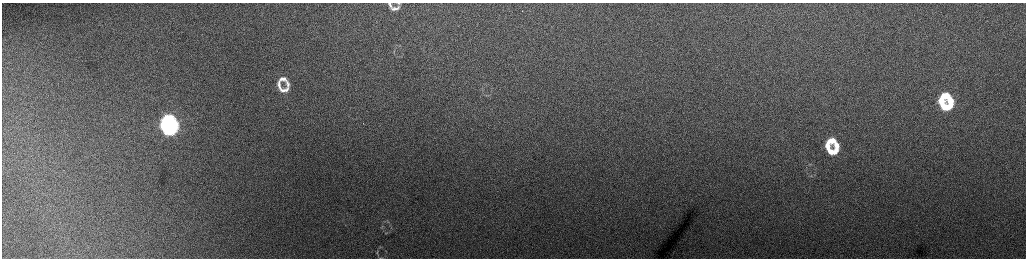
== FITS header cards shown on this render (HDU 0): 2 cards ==
NAXIS1  =                 2048 /fastest changing axis
NAXIS2  =                  512 /next to fastest changing axis

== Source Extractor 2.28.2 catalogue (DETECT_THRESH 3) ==
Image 2048 x 512 px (HDU 0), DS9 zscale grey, zoomed out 1/2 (1 PNG px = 2 x 2 image px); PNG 1028 x 260 px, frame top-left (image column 1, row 511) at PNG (2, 3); no overlay
Background 159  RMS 1.8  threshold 5.47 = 3 sigma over >= 5 px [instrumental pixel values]
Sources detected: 22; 1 cannot appear on this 1/2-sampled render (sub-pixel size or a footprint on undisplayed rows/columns) and is not listed; the other 21 listed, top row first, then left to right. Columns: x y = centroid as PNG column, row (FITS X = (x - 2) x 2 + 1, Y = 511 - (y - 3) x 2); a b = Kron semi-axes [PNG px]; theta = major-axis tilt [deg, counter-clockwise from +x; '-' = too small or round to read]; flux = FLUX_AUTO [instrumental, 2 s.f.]
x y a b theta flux
399 3 6 4 -77 620
390 4 8 4 -66 1000
394 8 12 4 12 1900
522 11 2 1 - 220
283 79 8 5 2 2100
287 84 11 5 -72 1600
279 85 13 4 -80 2000
284 90 11 4 14 2200
945 96 8 5 7 10000
950 100 12 5 -73 9400
941 101 10 5 -82 10000
945 107 9 5 6 11000
169 119 9 6 1 39000
165 124 9 4 -89 35000
173 124 8 4 -73 28000
169 131 9 5 7 39000
831 141 9 6 9 5700
836 145 12 5 -77 5100
828 146 10 4 -79 5400
832 152 10 5 6 5800
380 247 4 2 - 240
At the frame edge (FLAGS 8, measured only in part): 2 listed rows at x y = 399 3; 390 4
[1 sub-pixel or undisplayed-footprint detection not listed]